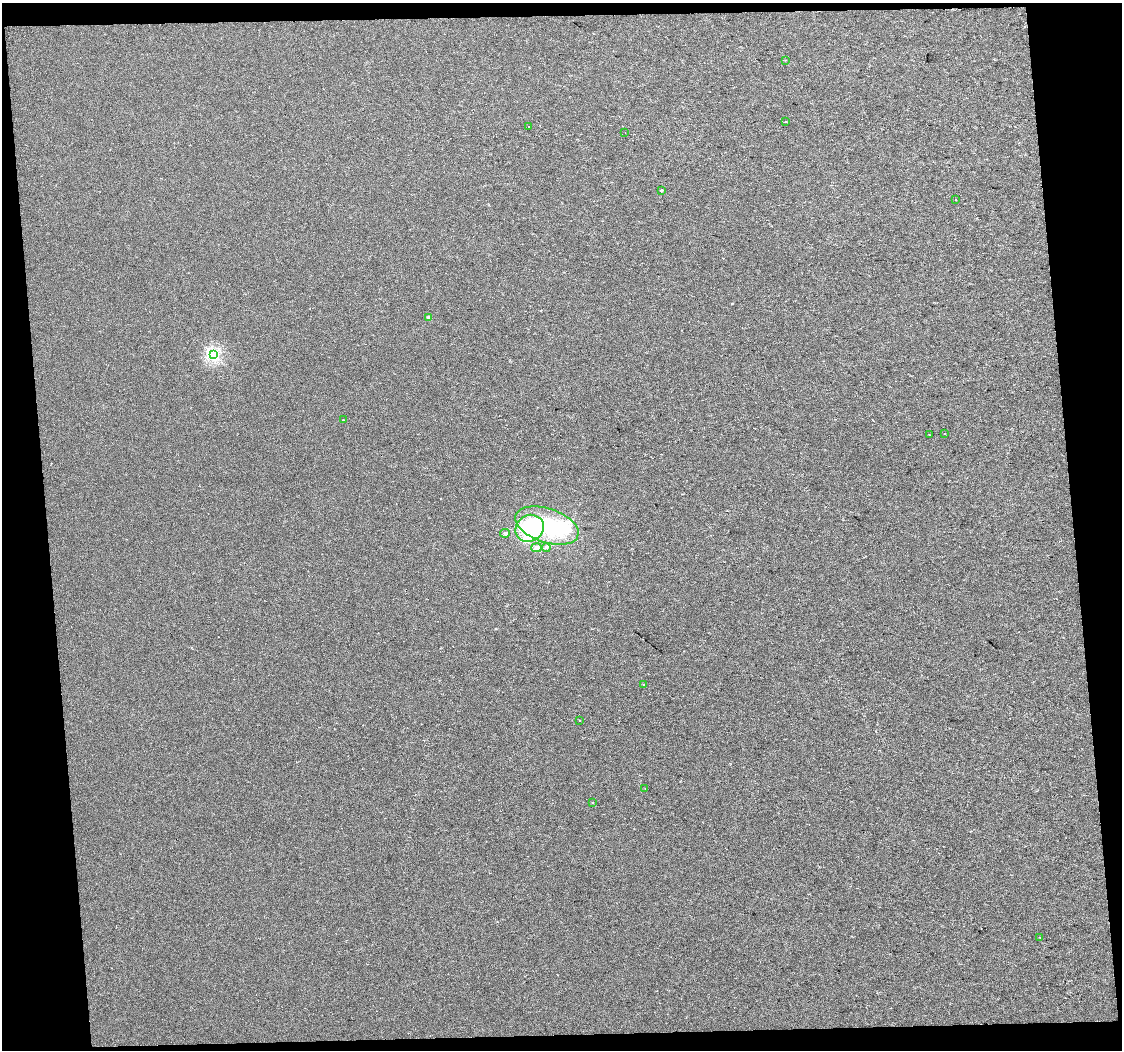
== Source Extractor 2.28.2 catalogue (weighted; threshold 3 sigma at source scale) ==
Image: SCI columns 1-2240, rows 10-2104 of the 2241 x 2127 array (HDU 1 of 3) = the unmasked area's bounding box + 8 px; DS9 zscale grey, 2 x 2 block average (1 PNG px = mean of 2 x 2 image px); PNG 1124 x 1052 px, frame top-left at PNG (2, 3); each listed source drawn as its Kron ellipse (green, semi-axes under 4 px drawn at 4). Shown black and unused: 11% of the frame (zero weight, under 2 of 3 exposures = <1% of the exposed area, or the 3 px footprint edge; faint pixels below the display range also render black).
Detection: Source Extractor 2.28.2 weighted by HDU 2 'WHT'. Background -1.78e-04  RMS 0.0045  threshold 0.0201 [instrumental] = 3 sigma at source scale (4.5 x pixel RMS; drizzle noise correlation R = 1.50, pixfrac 1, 0.0396/0.0396 arcsec/px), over >= 5 px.
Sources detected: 23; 1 inside a brighter object's white glare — neither listed nor drawn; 1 inside a brighter listed object's ellipse — not listed separately; the other 21 listed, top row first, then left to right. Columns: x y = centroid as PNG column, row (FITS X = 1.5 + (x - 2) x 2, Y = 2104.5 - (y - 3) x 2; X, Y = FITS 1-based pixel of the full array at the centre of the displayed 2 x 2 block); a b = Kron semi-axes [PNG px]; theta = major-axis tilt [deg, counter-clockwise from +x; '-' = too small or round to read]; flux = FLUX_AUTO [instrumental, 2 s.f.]
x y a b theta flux
785 60 2 2 - 0.7
785 122 2 2 - 1.4
528 127 2 2 - 0.36
625 133 2 2 - 0.41
662 191 2 2 - 2.7
956 199 2 2 - 0.43
429 317 2 2 - 5.1
213 355 3 3 - 150
343 420 2 2 - 0.42
944 434 2 2 - 1.1
929 435 2 2 - 1.3
547 526 33 17 -18 70
530 528 15 13 35 96
505 533 5 3 - 1.4
546 547 4 3 - 1.3
536 548 5 4 - 4.1
643 685 3 2 - 0.57
580 721 2 2 - 0.46
645 788 2 2 - 0.39
593 803 2 2 - 2.6
1040 937 2 2 - 0.66
Diffuse or blended objects may show on this block-average render without a row.